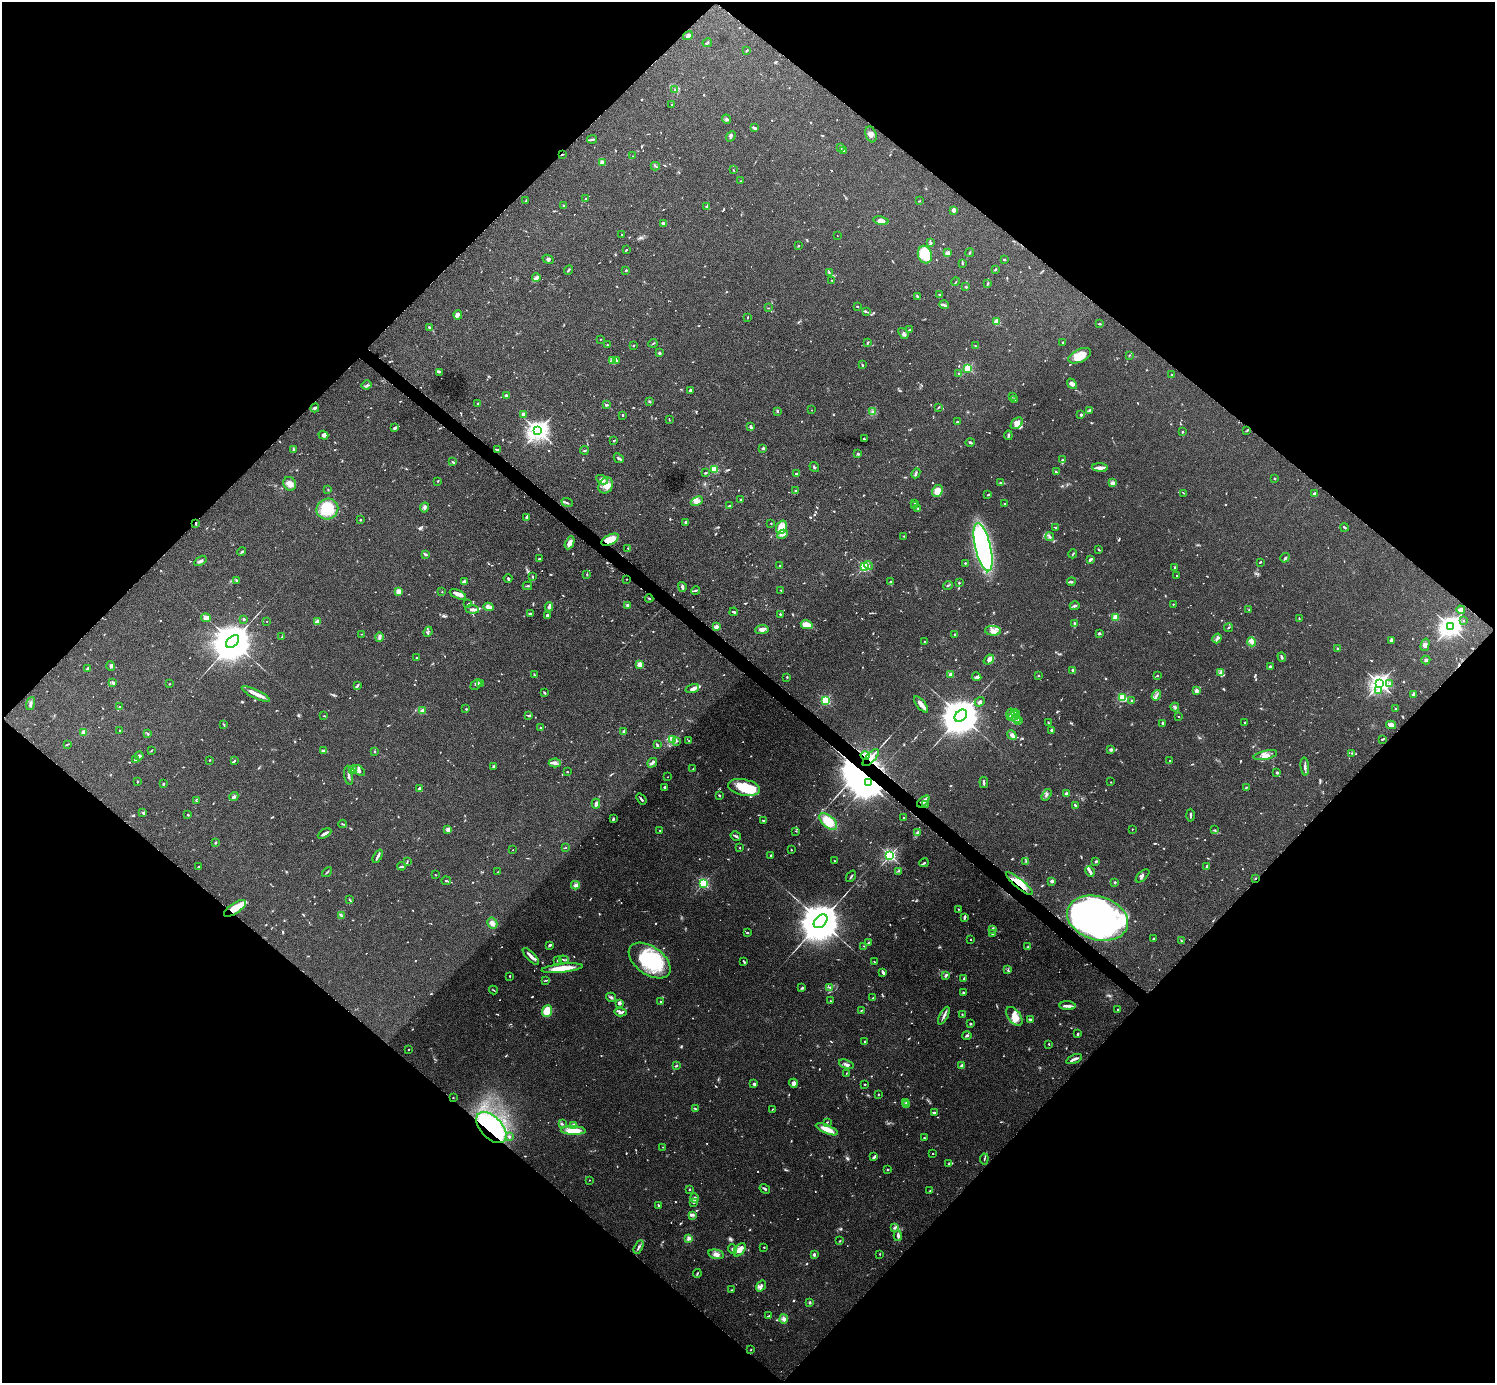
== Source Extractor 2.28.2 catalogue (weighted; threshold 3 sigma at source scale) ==
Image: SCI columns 2-5973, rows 156-5679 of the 5975 x 5977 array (HDU 1 of 3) = the unmasked area's bounding box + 8 px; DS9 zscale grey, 4 x 4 block average (1 PNG px = mean of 4 x 4 image px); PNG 1497 x 1385 px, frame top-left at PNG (2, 2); each listed source drawn as its Kron ellipse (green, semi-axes under 4 px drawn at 4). Shown black and unused: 51% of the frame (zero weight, under 4 of 8 exposures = <1% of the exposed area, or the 3 px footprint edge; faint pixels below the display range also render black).
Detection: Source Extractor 2.28.2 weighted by HDU 2 'WHT'. Background 0.0778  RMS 0.0051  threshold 0.021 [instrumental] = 3 sigma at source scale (4.09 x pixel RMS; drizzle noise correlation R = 1.36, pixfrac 0.8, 0.05/0.05 arcsec/px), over >= 5 px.
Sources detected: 1090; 17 too faint to see at this stretch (4 x 4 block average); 5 inside a brighter object's white glare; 2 cosmic-ray / hot-pixel residue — neither listed nor drawn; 42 coinciding with a brighter row at this scale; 60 inside a brighter listed object's ellipse — not listed separately; of the other 964, all 500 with FLUX_AUTO >= 1.69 (the completeness limit of this list) listed and drawn (464 fainter detections not listed), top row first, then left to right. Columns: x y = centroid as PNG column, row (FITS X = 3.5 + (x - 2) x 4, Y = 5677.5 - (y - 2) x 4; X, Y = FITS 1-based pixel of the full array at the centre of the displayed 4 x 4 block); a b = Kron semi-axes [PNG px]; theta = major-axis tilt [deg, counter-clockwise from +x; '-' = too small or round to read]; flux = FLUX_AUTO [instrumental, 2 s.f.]
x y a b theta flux
688 36 5 3 - 8
707 43 5 2 - 4.1
747 50 3 2 - 3
675 90 3 2 - 2.8
672 105 2 2 - 2.1
727 119 5 3 - 5.8
754 128 3 2 - 5
871 134 8 5 -70 13
731 136 5 3 - 5.2
592 139 5 2 - 4.4
841 147 3 2 - 4
844 151 3 2 - 3
562 154 3 2 - 2
632 156 2 2 - 1.8
602 162 2 2 - 72
655 166 4 2 - 2.6
733 170 2 2 - 3
740 181 2 2 - 1.7
586 198 2 2 - 3.5
526 201 2 2 - 2.5
919 201 3 2 - 1.8
564 206 2 2 - 3.2
707 206 4 2 - 3.3
953 210 3 3 - 9.3
881 221 7 3 -12 19
663 223 4 2 - 5.7
622 234 2 2 - 2.3
837 236 2 2 - 1.9
931 243 3 2 - 2.7
798 246 3 2 - 1.8
626 250 3 2 - 2.1
947 253 4 3 - 12
970 253 4 2 - 2.5
925 254 9 7 -75 110
548 259 5 3 - 5.2
1004 259 2 2 - 3.1
962 264 3 2 - 2.6
995 269 2 2 - 4.2
569 270 5 2 - 3.9
626 270 2 2 - 10
829 272 2 2 - 2.8
536 278 4 3 - 6.4
832 280 3 2 - 2.3
956 282 4 2 - 1.7
988 283 3 2 - 2.4
966 287 2 2 - 13
939 295 2 2 - 3.3
917 296 3 2 - 3.7
944 305 5 2 - 4.2
857 306 3 2 - 1.7
769 308 3 2 - 1.9
866 312 3 2 - 2.6
458 315 5 4 - 8.8
748 317 2 2 - 1.9
997 322 2 2 - 130
1099 324 4 2 - 2.7
429 327 2 2 - 6
909 330 3 2 - 3.7
903 333 6 3 -50 6.7
601 339 2 2 - 1.8
1063 342 2 2 - 7.8
653 343 4 2 - 2.6
868 343 4 2 - 2.7
607 345 2 2 - 3.6
633 346 2 2 - 6.2
975 346 2 2 - 4.4
659 353 2 2 - 23
1129 355 2 2 - 1.8
1080 356 12 6 25 44
613 361 2 2 - 2
617 361 3 2 - 2.4
862 365 3 2 - 3.7
968 368 2 2 - 230
439 372 3 3 - 2.9
959 374 2 2 - 2.7
1172 375 2 2 - 2.4
1072 384 6 3 -49 8.7
366 385 5 2 - 4
690 390 2 2 - 10
506 395 3 2 - 5
1012 396 3 2 - 1.9
1014 400 2 2 - 4.2
650 402 3 2 - 1.8
478 403 2 2 - 4.4
606 405 4 3 - 4.8
939 407 4 2 - 2.1
315 408 4 2 - 5.6
812 410 2 2 - 2.6
777 411 3 2 - 3.3
872 411 3 2 - 2.4
1090 411 3 2 - 1.9
523 414 2 2 - 49
1081 415 2 2 - 6.4
622 416 2 2 - 1.7
669 419 3 2 - 1.9
957 422 2 2 - 3.5
1017 423 7 4 43 23
751 427 4 2 - 5.8
395 428 4 3 - 4.7
1247 430 2 2 - 2
538 431 3 3 - 2200
1182 432 3 2 - 2.1
323 435 5 3 - 6.1
1008 435 5 2 - 4.7
864 439 3 2 - 4
614 441 3 2 - 2.3
970 442 4 2 - 3.4
763 448 2 2 - 17
293 449 3 2 - 3.4
497 449 3 2 - 4.7
584 450 4 2 - 3.2
858 454 3 2 - 4.4
619 458 5 2 - 4.8
1062 460 3 2 - 2.2
453 462 3 2 - 2.6
814 467 5 2 - 4.4
1100 468 8 3 -4 17
714 470 2 2 - 160
1056 472 3 2 - 2.9
705 473 2 2 - 4.2
796 473 2 2 - 7.7
916 473 5 2 - 3.5
1275 479 2 2 - 3.7
602 480 6 3 -27 7.8
438 481 2 2 - 1.9
1000 483 3 2 - 2.3
1113 483 4 2 - 12
290 484 7 6 - 16
606 485 8 7 - 25
328 489 2 2 - 3
795 491 2 2 - 12
937 491 6 5 - 29
1184 493 3 2 - 1.7
988 494 4 2 - 2.2
1314 494 2 2 - 40
741 499 2 2 - 11
697 501 6 4 24 12
567 503 6 2 -22 3.5
914 503 2 2 - 1.9
1005 504 2 2 - 4.3
729 506 3 2 - 2
914 506 2 2 - 3.2
424 507 5 4 - 6.6
917 508 3 2 - 2.4
327 509 11 10 - 120
526 517 4 3 - 3.9
360 520 2 2 - 12
685 522 4 2 - 3
196 523 3 2 - 2.8
771 523 2 2 - 2.7
782 527 7 5 70 33
1055 527 4 2 - 2.4
1345 527 4 2 - 3.3
782 534 5 3 - 8
904 536 2 2 - 2.4
1050 537 4 2 - 4.1
610 540 9 5 26 47
570 543 7 3 64 23
983 547 25 7 -77 810
628 548 3 2 - 2.4
1099 550 3 2 - 2.5
242 552 4 2 - 3.5
1073 554 5 2 - 2
426 555 4 3 - 3.8
1285 558 5 3 - 4.3
539 559 2 2 - 9
1090 559 4 2 - 6.5
200 561 7 2 33 7.7
1260 562 2 2 - 3.1
965 563 3 2 - 2.1
868 565 4 2 - 4.8
780 566 2 2 - 7.5
864 567 2 2 - 350
1175 567 3 2 - 2.6
587 574 3 2 - 1.9
532 576 3 2 - 3
1177 576 2 2 - 1.8
508 578 4 2 - 5.9
626 579 2 2 - 3.1
236 580 2 2 - 2.6
891 581 3 3 - 2.8
464 582 4 3 - 9
1071 582 4 2 - 3
959 583 2 2 - 3.6
948 585 5 2 - 2.9
527 586 5 2 - 3.2
682 587 5 3 - 6.4
781 590 2 2 - 2.6
696 591 4 2 - 2.6
399 592 4 4 - 18
442 592 2 2 - 2
458 594 8 3 -24 18
649 598 4 2 - 3
468 604 3 2 - 2.2
1173 604 2 2 - 3.5
628 605 2 2 - 39
1075 606 5 3 - 5.4
489 607 5 2 - 21
549 607 4 3 - 8.3
472 609 7 3 -6 10
1249 610 3 2 - 2.2
1461 610 4 3 - 10
734 612 4 2 - 3.7
530 614 3 2 - 6.6
780 614 2 2 - 3.2
547 615 2 2 - 22
1115 617 2 2 - 120
206 618 5 4 - 19
1299 618 3 2 - 2.2
244 619 3 2 - 3.1
1463 620 2 2 - 5.9
267 621 2 2 - 2.9
317 622 2 2 - 63
1074 623 4 2 - 5.6
807 625 6 3 -13 36
1450 626 3 3 - 2300
716 627 2 2 - 47
1229 627 5 2 - 2.4
762 630 6 4 7 11
993 631 8 5 -4 14
428 632 5 3 - 5.3
1099 633 2 2 - 7.2
362 634 3 2 - 1.9
955 634 2 2 - 8.6
282 637 3 2 - 2.1
379 637 4 2 - 5.6
1217 638 5 2 - 4.9
1391 640 4 2 - 4.9
233 642 8 5 43 18000
924 642 2 2 - 6.3
1252 642 4 3 - 8.3
1425 645 6 4 75 9.7
1337 649 2 2 - 4.8
1282 657 5 3 - 4.4
417 658 2 2 - 3
989 659 6 4 39 9.5
1426 660 4 3 - 5.3
640 664 2 2 - 91
111 666 5 2 - 4.7
1270 666 4 2 - 3.5
87 668 3 2 - 4.2
1073 670 3 2 - 6.8
1221 672 4 2 - 4.9
951 674 2 2 - 49
534 675 3 2 - 2
1038 675 2 2 - 2.6
1157 675 2 2 - 3.9
787 677 2 2 - 3.5
977 677 5 2 - 4.7
113 682 4 3 - 3.9
480 683 2 2 - 2.8
1380 683 3 3 - 1800
1390 683 4 2 - 3.4
169 684 2 2 - 2.4
476 684 6 3 43 6
358 685 3 2 - 3.2
692 688 7 4 18 11
1196 691 2 2 - 55
1378 691 4 4 - 7.2
544 692 4 2 - 2.6
256 694 15 3 -26 23
1413 694 3 2 - 3.6
1156 695 5 2 - 5.9
1123 698 2 2 - 220
826 701 2 2 - 310
1132 701 3 2 - 2.4
980 702 5 2 - 4.6
31 703 6 2 71 5.7
921 704 10 3 -51 21
119 707 2 2 - 2
1175 707 4 2 - 3.6
466 709 2 2 - 9.5
1395 709 2 2 - 2.5
422 711 2 2 - 69
1015 712 2 2 - 1.7
1010 714 5 2 - 4.8
324 716 3 2 - 2
529 716 3 2 - 4
961 716 7 5 42 14000
1014 716 7 3 29 10
1179 717 2 2 - 3.8
1016 718 4 2 - 5.8
1018 720 3 2 - 2.9
1048 722 3 2 - 1.7
1245 722 2 2 - 1.9
1163 723 3 2 - 8.1
224 725 3 2 - 1.9
1391 725 5 3 - 18
540 728 3 2 - 2.9
120 730 2 2 - 2.3
1051 730 2 2 - 5.8
83 732 3 3 - 7.3
624 732 4 2 - 3.2
148 734 2 2 - 3.5
1012 735 5 2 - 16
672 739 3 2 - 3.5
1382 739 4 2 - 2.7
676 741 3 2 - 2.2
689 741 2 2 - 1.8
68 744 4 2 - 2.3
657 745 3 2 - 4.9
1111 749 4 3 - 4.1
151 750 3 2 - 2.1
324 751 4 2 - 13
374 752 2 2 - 2.1
1352 753 3 2 - 2.6
1265 755 12 4 13 18
139 756 4 3 - 5
865 756 4 2 - 6.5
871 757 11 4 48 36
135 760 2 2 - 5.5
210 760 2 2 - 3.1
234 761 3 2 - 3.7
1170 761 2 2 - 2.6
555 763 6 4 3 11
652 763 5 2 - 7
494 767 2 2 - 2.1
1305 767 9 2 -85 8.3
353 769 3 2 - 11
693 769 3 2 - 1.7
359 771 7 3 -42 6.9
567 771 2 2 - 2.3
1277 772 3 2 - 4.7
349 775 9 2 -82 9
668 777 2 2 - 1.8
137 782 3 2 - 2.3
984 782 6 2 -82 5.1
1111 782 2 2 - 3.3
868 783 4 3 - 7100
163 784 2 2 - 3.9
665 787 3 2 - 4.3
744 787 16 8 -10 88
1246 787 3 2 - 2.3
419 788 3 2 - 6
1066 794 2 2 - 27
719 795 3 2 - 2.8
1046 795 6 2 57 4.8
234 796 4 3 - 6.3
641 799 6 2 -52 4.6
196 801 3 2 - 2
923 801 7 2 43 16
596 804 5 3 - 9.3
925 804 3 2 - 3.6
1075 805 2 2 - 5.7
143 813 3 2 - 2.8
188 815 2 2 - 8
1190 815 6 2 -88 3.7
904 818 2 2 - 4.8
613 819 3 2 - 4.4
763 820 3 2 - 2.4
828 821 10 6 -41 55
342 824 4 2 - 2.7
1132 829 2 2 - 1.9
448 830 3 2 - 16
660 830 2 2 - 1.8
1214 830 2 2 - 2.4
796 831 2 2 - 2.4
917 832 4 2 - 3.3
324 833 7 2 29 11
736 836 5 2 - 5.3
216 842 3 2 - 2.8
565 848 4 2 - 1.9
740 848 2 2 - 2.3
513 850 2 2 - 2
791 850 2 2 - 3
771 855 2 2 - 11
890 855 2 2 - 670
378 856 7 2 62 9.4
834 861 2 2 - 2.2
1026 861 2 2 - 2.6
1096 861 4 2 - 2.8
407 862 4 2 - 2.5
924 863 5 2 - 3.6
402 866 4 2 - 3.4
198 867 3 2 - 4.5
1207 867 4 3 - 4.4
899 871 3 2 - 2.7
1090 871 6 3 -65 7.8
327 872 6 2 42 2.7
498 872 2 2 - 1.9
435 875 2 2 - 2.4
851 876 6 2 55 3.6
1142 876 8 2 43 4.9
1255 878 2 2 - 11
446 881 4 2 - 3.7
1052 881 2 2 - 27
1115 882 2 2 - 16
704 883 2 2 - 400
1019 884 17 4 -39 51
575 885 4 4 - 7.4
349 899 3 2 - 2.2
235 908 13 5 34 52
958 909 2 2 - 2
341 915 3 2 - 2.9
964 917 3 2 - 3.4
1097 918 31 21 -17 1900
821 921 8 5 44 19000
492 923 6 5 - 12
993 929 3 2 - 2.2
747 933 3 2 - 2.5
993 934 3 2 - 1.9
1153 938 2 2 - 2.5
971 939 2 2 - 3.7
1181 941 3 2 - 2.3
868 943 3 2 - 2.9
550 945 4 2 - 5.5
864 946 2 2 - 2
1028 947 2 2 - 4
531 956 11 2 -46 13
564 960 5 2 - 2.9
557 961 2 2 - 1.8
650 961 24 14 -35 190
743 961 3 2 - 3.5
874 962 3 2 - 2.6
562 968 20 3 6 57
1008 970 4 2 - 2
883 972 4 2 - 7.7
946 975 4 2 - 5.4
510 976 2 2 - 6.2
964 979 4 2 - 6.6
546 980 3 2 - 2
830 987 3 2 - 2.6
802 988 2 2 - 4.5
493 990 4 2 - 2.2
963 993 3 2 - 4.6
611 997 5 3 - 5.5
873 998 2 2 - 1.9
830 1001 2 2 - 1.7
660 1002 2 2 - 4.2
619 1003 3 2 - 12
1067 1006 8 3 -3 8.5
861 1010 3 2 - 2.1
1118 1010 2 2 - 1.8
547 1011 6 5 - 53
621 1012 6 3 -5 11
962 1014 2 2 - 1.8
944 1016 9 2 63 7.9
1014 1016 11 6 -53 33
1030 1019 4 2 - 5.6
970 1023 3 2 - 2.8
1077 1034 3 2 - 3.4
967 1036 4 2 - 4
865 1041 2 2 - 2.2
1049 1044 2 2 - 2.2
409 1049 2 2 - 3.7
1074 1059 8 2 23 14
846 1064 7 2 -19 7.6
677 1065 3 2 - 2.3
962 1066 2 2 - 37
846 1073 2 2 - 1.9
793 1083 5 4 - 11
754 1084 2 2 - 16
865 1084 2 2 - 2.6
878 1094 2 2 - 1.7
453 1098 2 2 - 2.7
906 1102 3 2 - 2.9
907 1104 3 2 - 3
695 1109 4 2 - 4.3
772 1109 2 2 - 1.8
935 1113 3 2 - 9
827 1122 2 2 - 2.3
562 1124 3 2 - 2.9
573 1126 2 2 - 30
491 1128 19 11 -47 270
827 1129 12 3 -22 32
573 1131 12 4 -2 45
509 1137 2 2 - 2.1
924 1138 2 2 - 5.9
663 1147 2 2 - 1.8
933 1153 2 2 - 1.9
874 1157 4 2 - 6
984 1159 5 2 - 2.7
949 1164 2 2 - 2.2
888 1169 2 2 - 3.6
589 1180 2 2 - 2.6
689 1189 2 2 - 3.7
765 1189 5 2 - 6
930 1191 3 2 - 1.9
694 1198 5 2 - 4.4
693 1203 3 2 - 2.7
659 1205 4 2 - 2.8
693 1215 4 2 - 4.1
894 1228 3 3 - 4.4
898 1236 5 2 - 8.6
689 1238 4 3 - 6.8
840 1241 2 2 - 2.5
639 1247 7 2 62 6.7
764 1247 2 2 - 3
733 1249 5 3 - 7.1
740 1250 7 5 52 25
716 1254 8 4 -14 13
880 1254 2 2 - 1.9
814 1255 2 2 - 30
697 1274 4 2 - 2.7
761 1286 6 3 55 8.8
732 1290 3 2 - 1.9
810 1303 2 2 - 18
768 1316 4 2 - 3.9
784 1319 4 3 - 9.1
751 1350 2 2 - 2.2
Overlapping masked pixels (flux is a lower limit): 12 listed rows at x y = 562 154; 196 523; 610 540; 865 756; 871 757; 868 783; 923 801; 1255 878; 1019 884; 235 908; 1097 918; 491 1128
Diffuse or blended objects may show on this block-average render without a row.